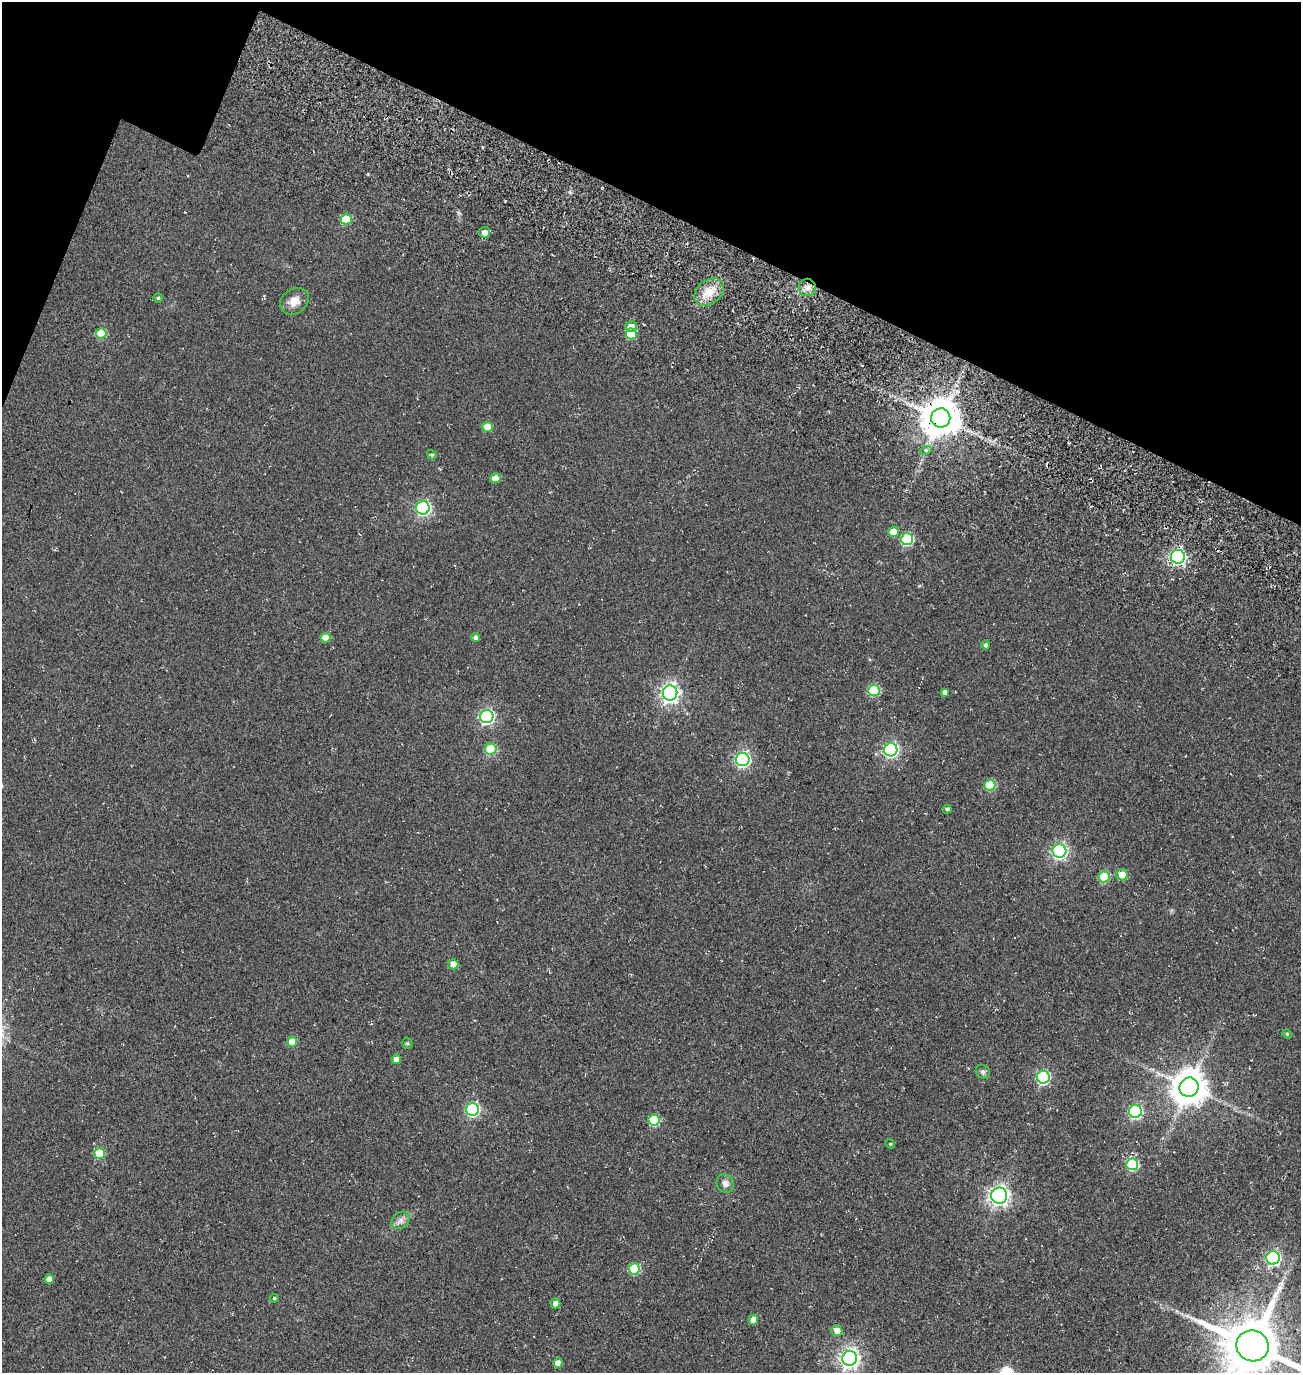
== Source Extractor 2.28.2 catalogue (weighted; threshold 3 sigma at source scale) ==
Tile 2 of 4 x 4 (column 2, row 1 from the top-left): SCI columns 1783-3081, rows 4357-5727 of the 5922 x 5903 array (HDU 1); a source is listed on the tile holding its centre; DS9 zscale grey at full resolution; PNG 1303 x 1375 px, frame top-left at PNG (2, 2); each listed source drawn as its Kron ellipse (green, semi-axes under 4 px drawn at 4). Shown black and unused: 18% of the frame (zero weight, under 3 of 5 exposures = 11% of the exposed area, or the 3 px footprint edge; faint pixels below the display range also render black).
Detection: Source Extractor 2.28.2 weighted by HDU 2 'WHT'; one run over the whole footprint, this tile lists its part. Background 0.0558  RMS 0.026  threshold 0.117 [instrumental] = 3 sigma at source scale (4.5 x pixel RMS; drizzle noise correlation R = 1.50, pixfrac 1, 0.05/0.05 arcsec/px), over >= 5 px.
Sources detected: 60; all 60 listed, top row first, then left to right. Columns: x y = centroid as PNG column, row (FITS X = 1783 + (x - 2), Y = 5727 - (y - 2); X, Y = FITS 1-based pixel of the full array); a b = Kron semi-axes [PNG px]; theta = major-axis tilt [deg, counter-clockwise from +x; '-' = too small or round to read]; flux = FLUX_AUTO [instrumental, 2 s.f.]
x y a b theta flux
346 219 5 5 - 82
484 232 6 5 - 15
807 287 9 8 - 15
709 292 16 12 39 38
158 298 5 5 - 3.2
294 301 15 12 36 25
631 327 6 5 - 26
101 333 5 5 - 78
631 334 5 5 - 77
941 418 9 9 - 6400
487 427 5 5 - 31
926 450 6 4 17 3.6
432 455 5 4 - 4.7
495 478 5 5 - 22
423 508 7 6 - 400
893 532 5 5 - 28
907 539 6 6 - 190
1178 557 7 7 - 570
475 637 4 4 - 7.1
326 638 5 5 - 35
985 645 4 4 - 5.7
874 690 6 5 - 120
945 692 4 4 - 9.5
670 693 7 7 - 930
487 717 7 6 - 440
491 749 5 5 - 120
891 750 7 6 - 470
743 760 7 6 - 490
990 785 5 5 - 97
947 809 4 4 - 4.1
1059 851 7 6 - 560
1122 875 6 5 - 32
1104 877 5 5 - 110
453 964 5 5 - 24
1287 1034 5 4 - 2.9
292 1042 5 5 - 43
407 1043 5 5 - 3.1
396 1059 5 4 - 16
983 1072 7 6 - 6
1043 1077 6 6 - 310
1189 1087 10 9 - 5000
472 1109 6 6 - 350
1135 1111 6 6 - 350
654 1120 5 5 - 120
890 1144 4 4 - 2.5
99 1153 5 5 - 91
1132 1164 6 6 - 200
725 1183 9 8 - 12
999 1196 8 8 - 900
400 1220 10 7 40 11
1273 1258 7 6 - 460
634 1269 5 5 - 130
49 1279 5 4 - 17
274 1298 4 4 - 3.1
556 1303 5 5 - 13
753 1320 5 5 - 20
837 1330 5 5 - 17
1252 1346 16 15 - 17000
850 1358 7 7 - 1100
558 1363 5 4 - 20
Overlapping masked pixels (flux is a lower limit): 2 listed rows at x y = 941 418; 1178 557
Isophote crosses this tile's border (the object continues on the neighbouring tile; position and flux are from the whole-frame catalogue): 1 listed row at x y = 1252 1346